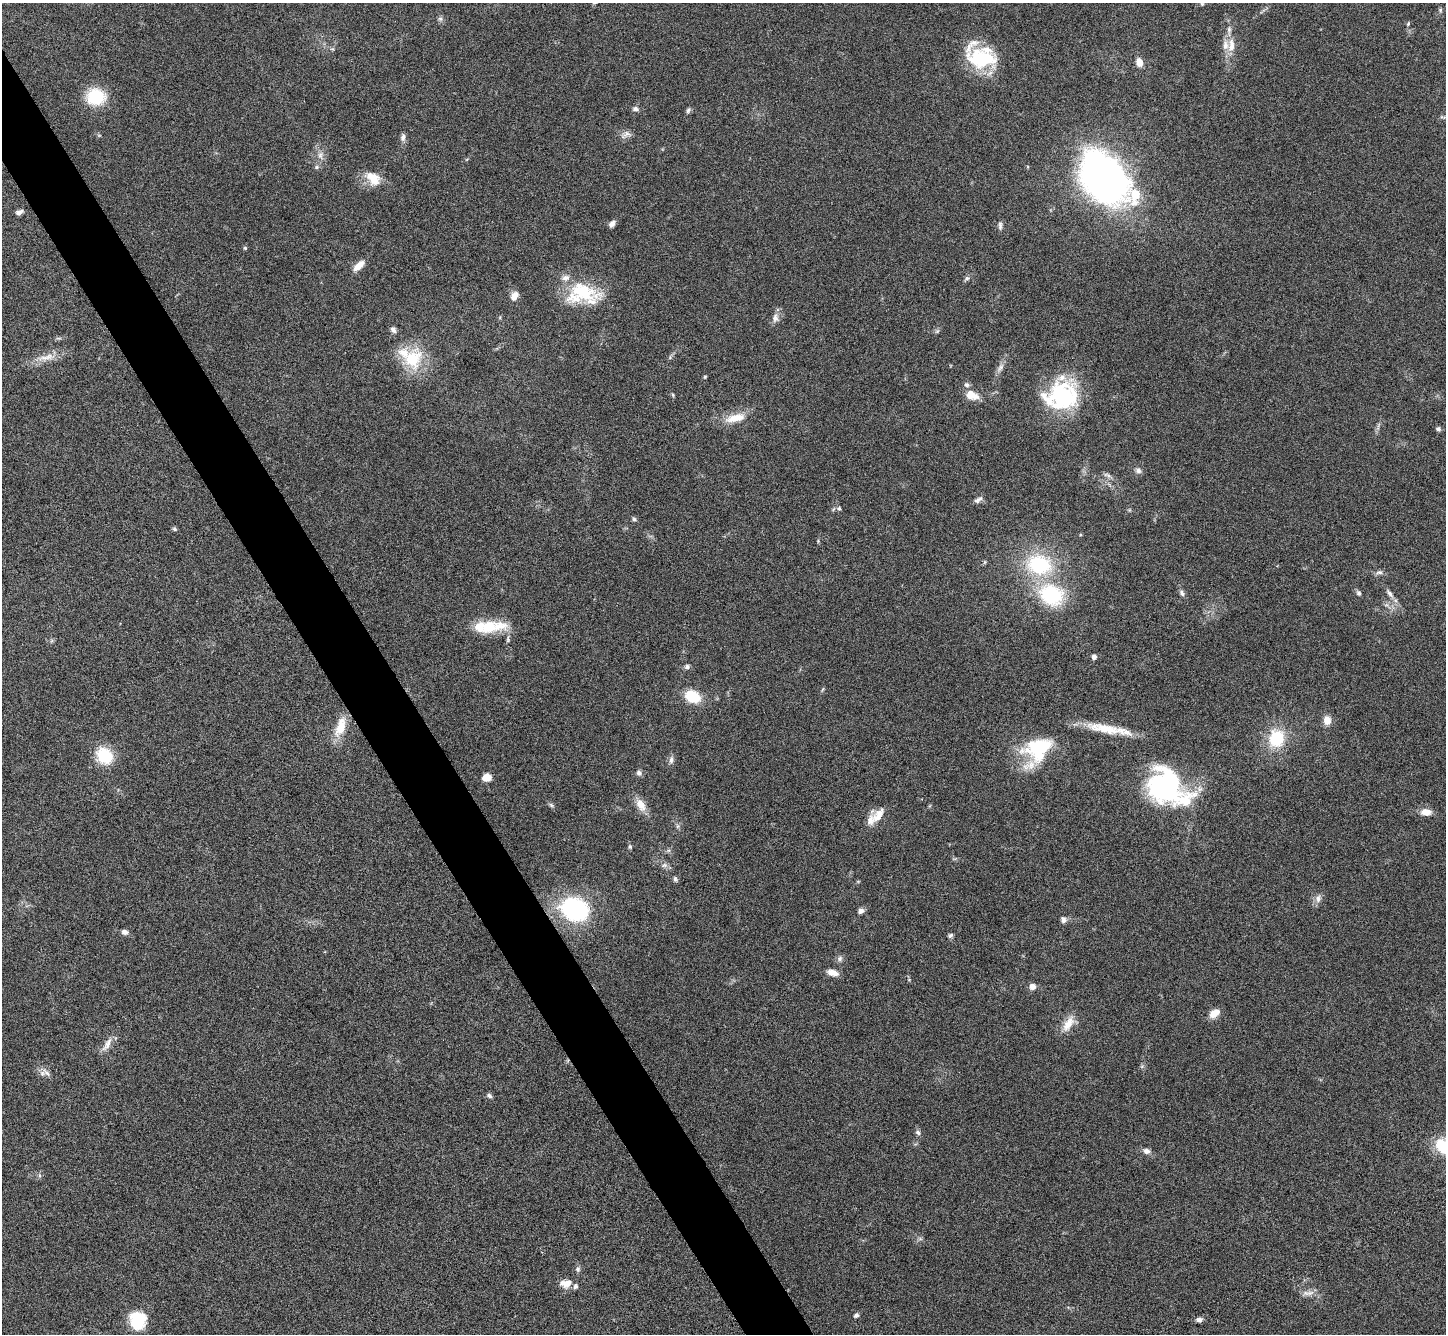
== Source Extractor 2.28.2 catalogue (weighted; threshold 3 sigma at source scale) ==
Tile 11 of 4 x 4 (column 3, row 3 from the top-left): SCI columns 2895-4338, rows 1628-2959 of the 5788 x 5781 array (HDU 1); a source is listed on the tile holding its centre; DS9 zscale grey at full resolution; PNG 1448 x 1336 px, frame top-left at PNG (2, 3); no overlay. Shown black and unused: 4% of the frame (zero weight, under 3 of 6 exposures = <1% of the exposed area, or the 3 px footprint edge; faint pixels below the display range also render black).
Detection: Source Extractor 2.28.2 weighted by HDU 2 'WHT'; one run over the whole footprint, this tile lists its part. Background 0.0536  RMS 0.0044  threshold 0.0181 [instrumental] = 3 sigma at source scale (4.09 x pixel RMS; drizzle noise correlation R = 1.36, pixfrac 0.8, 0.05/0.05 arcsec/px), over >= 5 px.
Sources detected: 118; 1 too faint to see at this stretch — not listed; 16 inside a brighter listed object's ellipse — not listed separately; the other 101 listed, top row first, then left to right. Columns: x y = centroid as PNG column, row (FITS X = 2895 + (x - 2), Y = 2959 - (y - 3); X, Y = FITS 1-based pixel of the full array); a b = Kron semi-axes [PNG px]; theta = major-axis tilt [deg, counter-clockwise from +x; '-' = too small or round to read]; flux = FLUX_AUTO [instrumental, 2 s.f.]
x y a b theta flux
1202 4 5 5 - 0.52
1440 10 6 5 - 0.66
440 19 7 6 - 0.99
1408 24 5 4 - 0.55
1231 45 20 9 84 5.2
981 58 34 21 -6 28
1139 62 9 7 -75 3.9
96 96 19 17 6 17
635 109 9 6 -10 1.3
688 110 8 5 66 0.91
1443 117 11 3 -5 0.7
626 135 15 8 24 2.4
403 137 10 6 81 1.6
320 155 13 8 -80 2.7
317 167 6 5 - 0.81
373 178 21 13 -40 7.9
1103 178 39 25 -55 320
1135 195 26 13 85 12
19 212 8 5 21 1.6
612 224 8 5 50 1.8
1000 225 12 5 -90 1.2
245 248 4 4 - 0.59
358 266 15 7 43 4.4
967 278 7 6 - 0.97
582 291 50 22 -24 23
514 296 11 8 58 3.1
775 318 13 8 86 2.4
393 330 8 6 -56 1.3
47 357 30 8 10 5.6
412 359 31 24 64 18
1000 368 14 7 52 2.1
705 377 5 4 - 0.44
673 395 5 4 - 0.48
972 395 16 10 -29 5.7
1063 396 33 32 - 43
735 418 30 11 12 7.7
1438 429 6 5 - 1
1138 470 9 7 -33 1.5
1108 475 11 4 -17 1.3
978 500 13 6 34 1.5
839 508 6 5 - 0.79
634 519 6 5 - 0.77
174 529 7 5 -22 0.71
818 541 5 4 - 0.44
985 562 6 4 71 0.5
1039 565 28 21 -13 34
1379 572 11 6 10 1.4
1182 593 9 5 -60 1.2
1359 593 7 6 - 1
1389 593 16 6 -53 2.4
1051 595 28 22 -28 32
1386 605 7 4 17 0.87
489 627 19 15 20 11
508 639 12 5 87 1.3
1094 657 4 4 - 2.2
687 667 7 6 - 1.1
692 696 12 9 -24 16
1327 720 8 7 - 4.9
340 727 27 11 71 9.1
1105 729 51 11 -12 14
1276 738 16 14 79 20
1038 748 32 23 22 30
104 756 15 13 -47 18
671 760 10 6 84 1.6
639 773 8 7 - 1.3
487 777 8 7 - 4.7
1164 786 41 35 -31 69
551 805 8 5 -37 0.83
641 805 19 10 -58 5.1
1426 812 13 8 -5 3.7
878 815 24 11 53 5.4
677 826 7 4 90 0.82
630 847 7 5 -75 0.7
664 865 8 6 20 1.3
675 879 8 5 -68 0.92
1318 898 12 8 75 2.2
574 909 28 22 -22 51
861 911 7 6 - 1.6
1063 920 8 6 -69 1.6
124 932 8 6 -7 1.6
950 935 7 5 36 0.83
840 958 8 7 - 1.3
833 973 12 7 -17 3.6
1032 987 7 6 - 2.5
1214 1013 11 7 35 5.1
1068 1024 23 10 60 5.6
107 1044 23 8 60 3.5
1142 1066 6 5 - 0.72
47 1073 17 6 -43 2.2
489 1096 8 6 -27 1
918 1132 8 6 -34 1.1
1441 1145 15 12 47 11
1146 1151 10 7 -15 1.8
39 1175 6 4 -71 0.67
920 1239 7 4 -19 0.76
578 1269 8 6 81 1.1
566 1283 16 10 7 4.3
1308 1293 20 6 3 2.7
856 1315 6 5 - 1.1
1199 1320 7 6 - 1.4
137 1321 16 14 85 20
Isophote crosses this tile's border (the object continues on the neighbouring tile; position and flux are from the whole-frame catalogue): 1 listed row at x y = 1441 1145